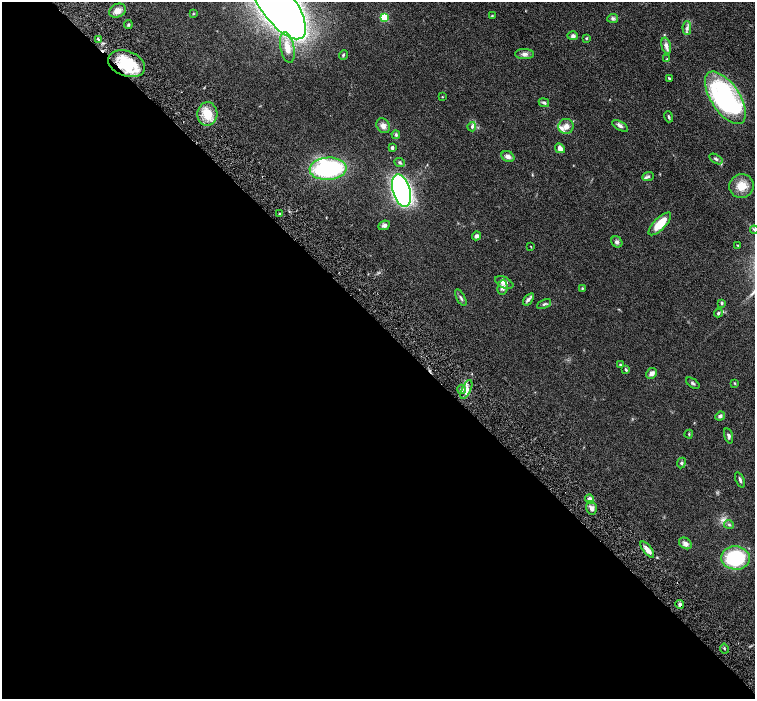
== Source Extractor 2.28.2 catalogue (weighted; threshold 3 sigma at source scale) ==
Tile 9 of 4 x 4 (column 1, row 3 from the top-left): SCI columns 47-1552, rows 1594-2986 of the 6116 x 6111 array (HDU 1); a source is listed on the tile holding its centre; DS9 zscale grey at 2 x 2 block average (1 PNG px = mean of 2 x 2 image px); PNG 757 x 701 px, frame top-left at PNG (2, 2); each listed source drawn as its Kron ellipse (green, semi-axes under 4 px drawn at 4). Shown black and unused: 54% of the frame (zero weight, under 4 of 8 exposures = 3% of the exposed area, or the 3 px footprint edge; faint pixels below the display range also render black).
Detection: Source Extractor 2.28.2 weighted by HDU 2 'WHT'; one run over the whole footprint, this tile lists its part. Background 0.0536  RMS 0.0042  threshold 0.0173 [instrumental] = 3 sigma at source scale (4.09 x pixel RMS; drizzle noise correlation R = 1.36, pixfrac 0.8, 0.05/0.05 arcsec/px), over >= 5 px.
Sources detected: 77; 1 cosmic-ray / hot-pixel residue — neither listed nor drawn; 3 inside a brighter listed object's ellipse — not listed separately; the other 73 listed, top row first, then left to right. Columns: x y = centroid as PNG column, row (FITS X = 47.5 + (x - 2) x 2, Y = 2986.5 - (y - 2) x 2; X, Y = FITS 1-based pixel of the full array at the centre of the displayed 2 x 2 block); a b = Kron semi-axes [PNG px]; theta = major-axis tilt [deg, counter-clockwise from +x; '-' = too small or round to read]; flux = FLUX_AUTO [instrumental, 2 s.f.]
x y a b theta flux
278 5 40 17 -53 1200
118 11 9 6 24 5.8
193 14 3 3 - 0.73
492 16 3 2 - 0.59
384 17 3 3 - 52
613 18 5 4 - 1.7
128 25 4 3 - 0.98
687 28 7 4 -89 2.4
573 36 5 4 - 2
586 38 4 3 - 0.83
99 40 3 2 - 0.75
666 46 8 4 -76 4.1
287 48 15 7 -78 9.7
524 54 9 5 -1 3.1
343 55 5 3 - 1.1
667 59 3 2 - 0.53
127 64 19 12 -20 41
669 78 4 2 - 1.1
442 97 3 2 - 0.6
725 98 30 14 -56 160
544 103 5 4 - 1.9
207 114 12 10 84 16
669 117 5 3 - 1.1
383 126 8 6 -57 4
566 126 7 7 - 5.3
620 126 9 4 -30 2.6
472 127 4 4 - 1.7
396 135 4 3 - 1.6
392 147 2 2 - 3.6
560 148 5 4 - 4.2
508 157 7 5 -29 3.5
716 159 7 3 -32 2.1
400 162 6 4 -23 1.4
328 169 18 11 4 110
648 177 6 4 24 1.8
742 186 12 11 - 13
401 191 17 9 -74 380
280 214 3 2 - 0.98
660 224 15 6 45 19
384 225 6 4 26 2.8
754 230 4 2 - 1.1
476 236 5 4 - 2.9
617 242 6 5 - 2.3
737 245 3 2 - 0.47
531 246 3 2 - 0.47
504 282 10 5 -25 5.6
502 287 7 5 85 2.8
582 288 4 3 - 0.8
461 298 9 2 -62 1.6
529 299 7 4 53 2.3
722 303 4 3 - 1.3
544 304 7 3 25 1.4
718 313 4 3 - 1.2
620 365 3 2 - 0.97
626 369 4 2 - 1
652 373 6 5 - 3.5
693 383 8 3 -35 1.5
735 383 3 3 - 0.7
462 389 5 3 - 1.8
466 389 10 4 65 5
720 416 5 4 - 2
689 434 4 2 - 0.74
729 436 8 4 -74 2.2
681 463 5 3 - 1.4
740 480 8 3 -67 1.8
590 499 5 4 - 3.2
591 508 7 5 -75 3.7
729 524 5 3 - 1.3
685 543 7 5 -36 3
647 550 10 4 -52 5.9
735 558 14 11 -4 65
680 604 4 4 - 2.1
724 649 5 2 - 0.95
Overlapping masked pixels (flux is a lower limit): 2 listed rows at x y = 127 64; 680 604
Isophote crosses this tile's border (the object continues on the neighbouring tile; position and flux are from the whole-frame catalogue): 3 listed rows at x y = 278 5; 725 98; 754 230
Diffuse or blended objects may show on this block-average render without a row.